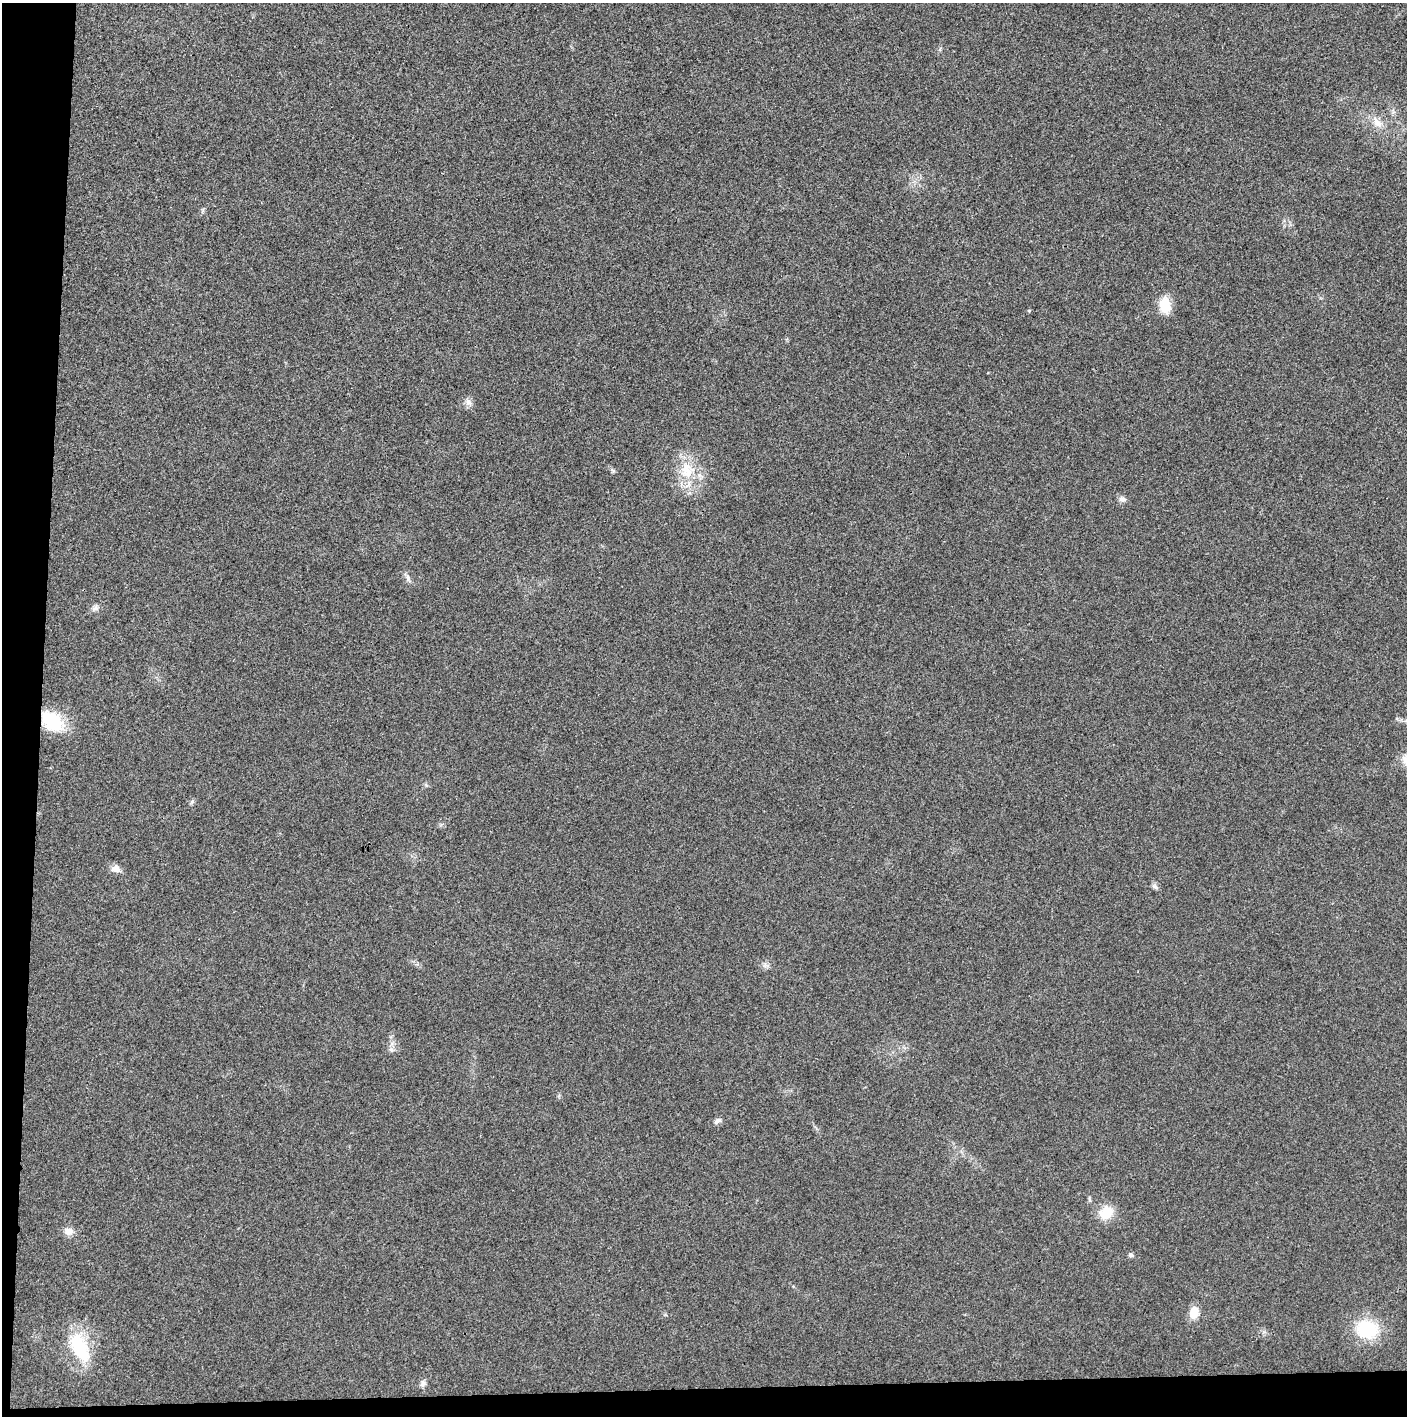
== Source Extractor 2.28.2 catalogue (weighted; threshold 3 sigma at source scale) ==
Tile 7 of 3 x 3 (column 1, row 3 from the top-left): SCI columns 2-1406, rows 21-1434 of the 4224 x 4264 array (HDU 1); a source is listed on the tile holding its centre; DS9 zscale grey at full resolution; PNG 1409 x 1418 px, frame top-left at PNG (2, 3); no overlay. Shown black and unused: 5% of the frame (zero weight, under 3 of 4 exposures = <1% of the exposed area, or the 3 px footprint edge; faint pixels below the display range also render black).
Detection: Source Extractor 2.28.2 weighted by HDU 2 'WHT'; one run over the whole footprint, this tile lists its part. Background 0.0259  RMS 0.006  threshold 0.0268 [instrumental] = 3 sigma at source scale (4.5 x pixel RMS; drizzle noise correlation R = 1.50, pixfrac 1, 0.05/0.05 arcsec/px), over >= 5 px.
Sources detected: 24; all 24 listed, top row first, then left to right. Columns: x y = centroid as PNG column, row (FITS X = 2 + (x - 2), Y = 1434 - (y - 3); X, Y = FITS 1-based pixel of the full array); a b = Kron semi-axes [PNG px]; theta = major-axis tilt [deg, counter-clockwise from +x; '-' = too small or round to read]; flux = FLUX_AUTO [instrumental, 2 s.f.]
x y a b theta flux
1377 122 16 10 -52 6.5
203 210 7 4 89 0.97
1165 305 19 12 -82 12
1029 311 5 4 - 0.6
468 402 10 8 -66 2.9
612 470 8 4 -31 1.1
687 470 26 20 -81 20
1122 499 9 7 -11 2.2
408 577 16 5 -63 2.3
95 608 8 8 - 2
52 721 26 17 -39 29
426 785 5 5 - 0.98
192 801 7 5 52 1.2
116 869 12 9 -16 4
1155 887 11 5 -34 1.8
391 1050 8 6 -48 1.8
717 1121 11 6 34 2.1
1106 1213 16 13 34 13
68 1231 12 9 -2 4.5
1131 1255 7 6 - 1.3
1194 1313 12 9 80 9.4
1367 1329 19 16 -9 35
80 1347 41 20 -64 30
423 1383 9 7 64 2.1
Overlapping masked pixels (flux is a lower limit): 1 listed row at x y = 52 721